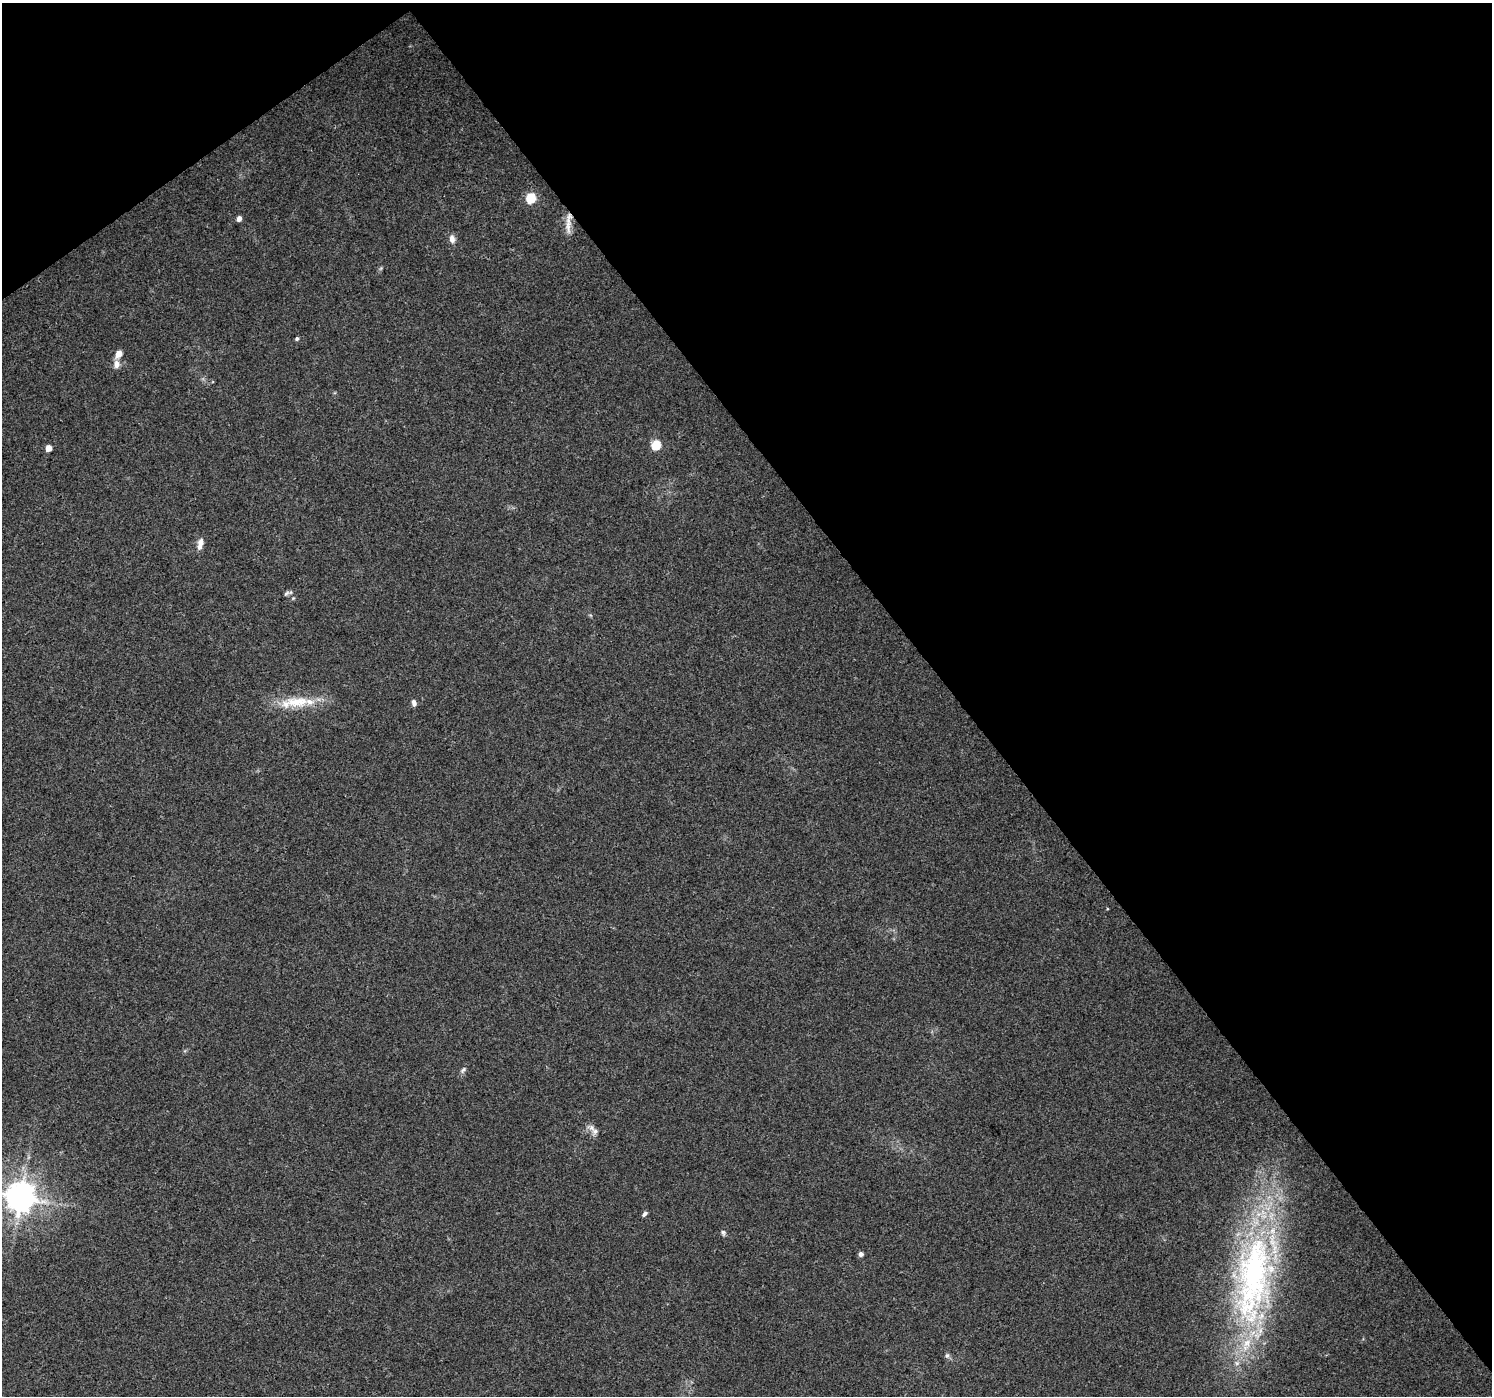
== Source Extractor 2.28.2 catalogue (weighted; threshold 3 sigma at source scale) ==
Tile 3 of 4 x 4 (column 3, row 1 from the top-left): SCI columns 2988-4477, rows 4381-5774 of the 5969 x 5907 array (HDU 1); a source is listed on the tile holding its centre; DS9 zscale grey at full resolution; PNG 1494 x 1398 px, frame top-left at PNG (2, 3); no overlay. Shown black and unused: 39% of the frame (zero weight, under 3 of 4 exposures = <1% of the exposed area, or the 3 px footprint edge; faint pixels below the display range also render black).
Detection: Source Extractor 2.28.2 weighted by HDU 2 'WHT'; one run over the whole footprint, this tile lists its part. Background 0.0342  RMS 0.0035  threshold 0.0158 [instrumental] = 3 sigma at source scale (4.5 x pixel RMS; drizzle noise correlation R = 1.50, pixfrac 1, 0.0396/0.0396 arcsec/px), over >= 5 px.
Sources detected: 22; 1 inside a brighter listed object's ellipse — not listed separately; the other 21 listed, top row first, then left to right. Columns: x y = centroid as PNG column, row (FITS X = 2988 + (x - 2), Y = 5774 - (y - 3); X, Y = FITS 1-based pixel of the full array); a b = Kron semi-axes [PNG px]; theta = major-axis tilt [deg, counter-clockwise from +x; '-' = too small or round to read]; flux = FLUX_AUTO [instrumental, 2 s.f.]
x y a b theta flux
531 198 6 5 - 20
239 218 5 4 - 1.8
568 223 32 6 86 3.5
452 239 11 7 -83 1.9
297 338 4 4 - 0.72
118 354 9 6 56 2.9
116 364 10 8 -88 2
656 445 6 5 - 17
48 448 5 4 - 4.2
201 542 10 8 73 1.7
286 593 10 5 38 0.79
297 702 40 15 2 12
414 703 8 5 -81 1.3
463 1070 10 5 51 0.94
595 1131 9 8 - 1.6
20 1197 9 9 - 630
644 1214 7 4 50 0.87
723 1233 8 6 -76 0.81
861 1254 5 4 - 1.5
1254 1278 137 47 82 130
947 1355 8 5 -63 0.84
Overlapping masked pixels (flux is a lower limit): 1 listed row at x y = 568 223
Isophote crosses this tile's border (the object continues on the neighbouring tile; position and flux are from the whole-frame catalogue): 1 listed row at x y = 20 1197